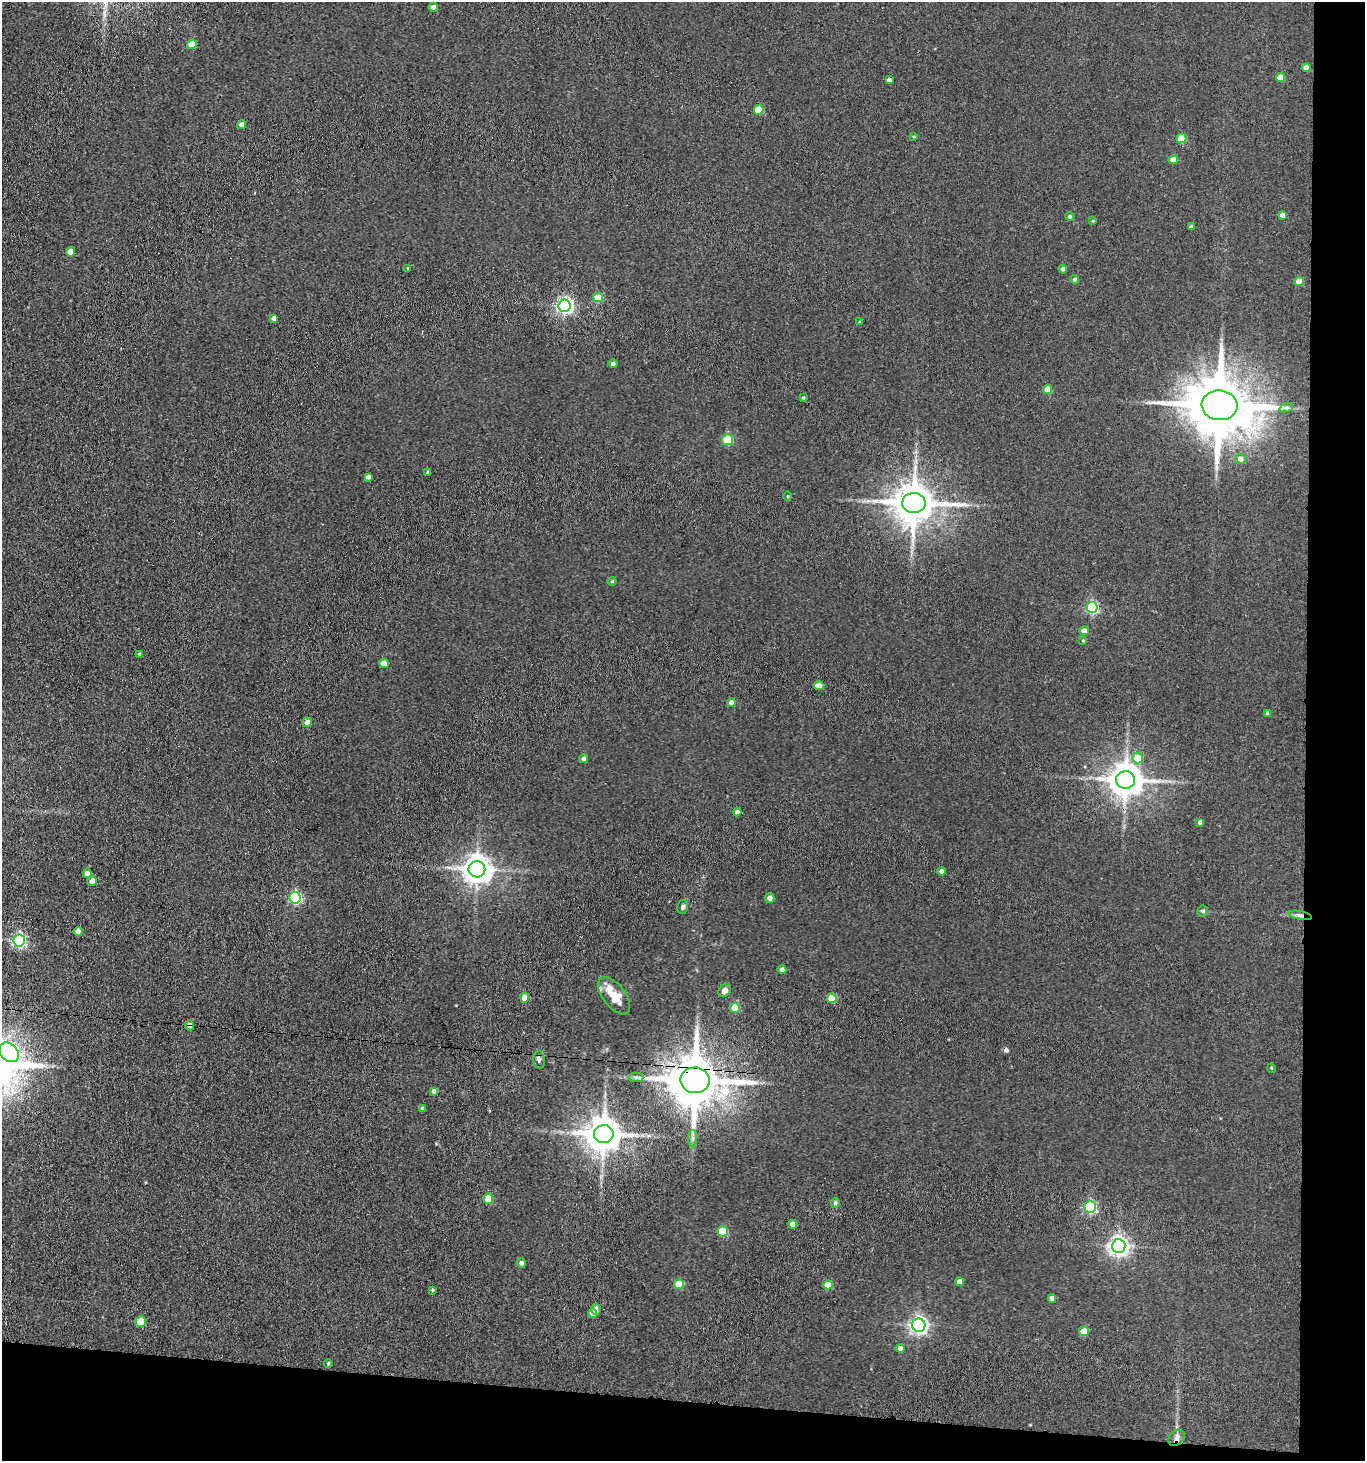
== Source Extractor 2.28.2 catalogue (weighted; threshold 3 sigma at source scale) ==
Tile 9 of 3 x 3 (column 3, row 3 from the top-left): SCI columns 2946-4308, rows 6-1464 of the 4470 x 4389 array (HDU 1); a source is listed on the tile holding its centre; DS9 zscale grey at full resolution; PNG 1367 x 1463 px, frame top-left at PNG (2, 2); each listed source drawn as its Kron ellipse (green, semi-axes under 4 px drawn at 4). Shown black and unused: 8% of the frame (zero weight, under 3 of 4 exposures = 5% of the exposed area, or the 3 px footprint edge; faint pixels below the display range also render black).
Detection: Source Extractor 2.28.2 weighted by HDU 2 'WHT'; one run over the whole footprint, this tile lists its part. Background 0.0681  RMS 0.0066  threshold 0.0295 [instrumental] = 3 sigma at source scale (4.5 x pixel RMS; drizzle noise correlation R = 1.50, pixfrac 1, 0.05/0.05 arcsec/px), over >= 5 px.
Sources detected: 97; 1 cosmic-ray / hot-pixel residue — neither listed nor drawn; the other 96 listed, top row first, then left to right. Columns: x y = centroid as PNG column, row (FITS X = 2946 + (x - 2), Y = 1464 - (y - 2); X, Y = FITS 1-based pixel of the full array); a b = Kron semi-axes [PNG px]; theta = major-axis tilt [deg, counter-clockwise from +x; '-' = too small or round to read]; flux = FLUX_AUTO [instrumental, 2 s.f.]
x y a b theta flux
433 7 4 4 - 2.2
192 44 5 4 - 11
1306 67 4 4 - 4.4
1281 77 4 4 - 10
889 80 4 4 - 2.1
759 110 5 5 - 18
241 125 4 4 - 4.1
914 137 4 3 - 0.72
1181 139 5 4 - 20
1173 160 4 4 - 7.7
1282 215 4 4 - 3.4
1069 216 4 4 - 1.2
1093 221 4 3 - 0.62
1191 227 3 3 - 1.4
71 252 5 4 - 7.4
408 268 3 3 - 1.6
1063 269 4 4 - 1.6
1075 279 4 4 - 1.4
1299 282 4 4 - 9.2
598 298 5 4 - 16
565 306 6 6 - 190
274 318 4 4 - 2.3
859 322 4 3 - 0.58
613 364 4 4 - 1.9
1048 389 4 4 - 9
803 398 3 3 - 0.96
1220 405 18 15 -7 5200
1286 408 7 4 18 1.6
728 440 5 5 - 27
1240 459 5 5 - 3.3
428 473 3 3 - 1.3
368 477 4 4 - 2.4
788 496 5 3 - 0.64
914 503 11 10 - 2100
612 581 4 4 - 0.8
1092 607 5 5 - 81
1084 631 4 4 - 4.8
1083 641 4 3 - 0.6
139 654 4 4 - 0.81
384 663 5 4 - 7.3
819 686 5 4 - 5.2
731 703 4 4 - 4.3
1267 713 4 3 - 1.3
307 722 5 4 - 4.7
584 758 4 4 - 1.8
1137 758 5 5 - 13
1126 780 9 9 - 1300
737 812 4 4 - 2.3
1200 822 4 4 - 2.5
477 869 8 8 - 820
941 871 4 4 - 2.2
87 873 4 4 - 3.5
92 881 5 4 - 4.6
295 898 6 5 - 74
770 898 5 4 - 3
683 907 7 5 76 1.5
1203 911 5 5 - 1.4
1300 915 12 4 -10 2.5
78 931 4 4 - 5
19 941 6 5 - 110
782 970 4 4 - 2.4
724 991 7 5 51 3.2
614 996 22 11 -52 15
525 998 5 4 - 10
832 998 5 5 - 17
735 1008 5 5 - 16
190 1025 5 4 - 2.8
9 1052 11 8 -43 160
539 1060 9 5 -82 1.9
1272 1068 5 3 - 0.56
636 1077 7 4 0 1.6
695 1080 14 13 - 3400
434 1091 4 4 - 2.6
423 1108 4 3 - 1.4
604 1134 10 9 - 1500
693 1139 9 4 -90 1.7
488 1199 5 5 - 16
835 1203 5 4 - 1.5
1090 1207 6 5 - 85
793 1224 4 4 - 5.2
723 1231 5 5 - 30
1119 1246 7 6 - 360
521 1263 4 4 - 2
960 1282 4 4 - 4.7
679 1284 5 5 - 15
828 1285 5 4 - 13
432 1290 4 3 - 0.73
1052 1298 4 4 - 3.3
596 1309 5 5 - 2.6
593 1313 4 4 - 4.9
141 1322 5 5 - 17
919 1325 6 6 - 240
1084 1331 5 5 - 12
900 1348 4 4 - 2.4
328 1363 4 3 - 0.98
1176 1438 9 7 46 3.1
Overlapping masked pixels (flux is a lower limit): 5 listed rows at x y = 1220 405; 1300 915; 190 1025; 695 1080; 1176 1438
Isophote crosses this tile's border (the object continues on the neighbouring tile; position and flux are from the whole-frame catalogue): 1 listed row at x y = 9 1052